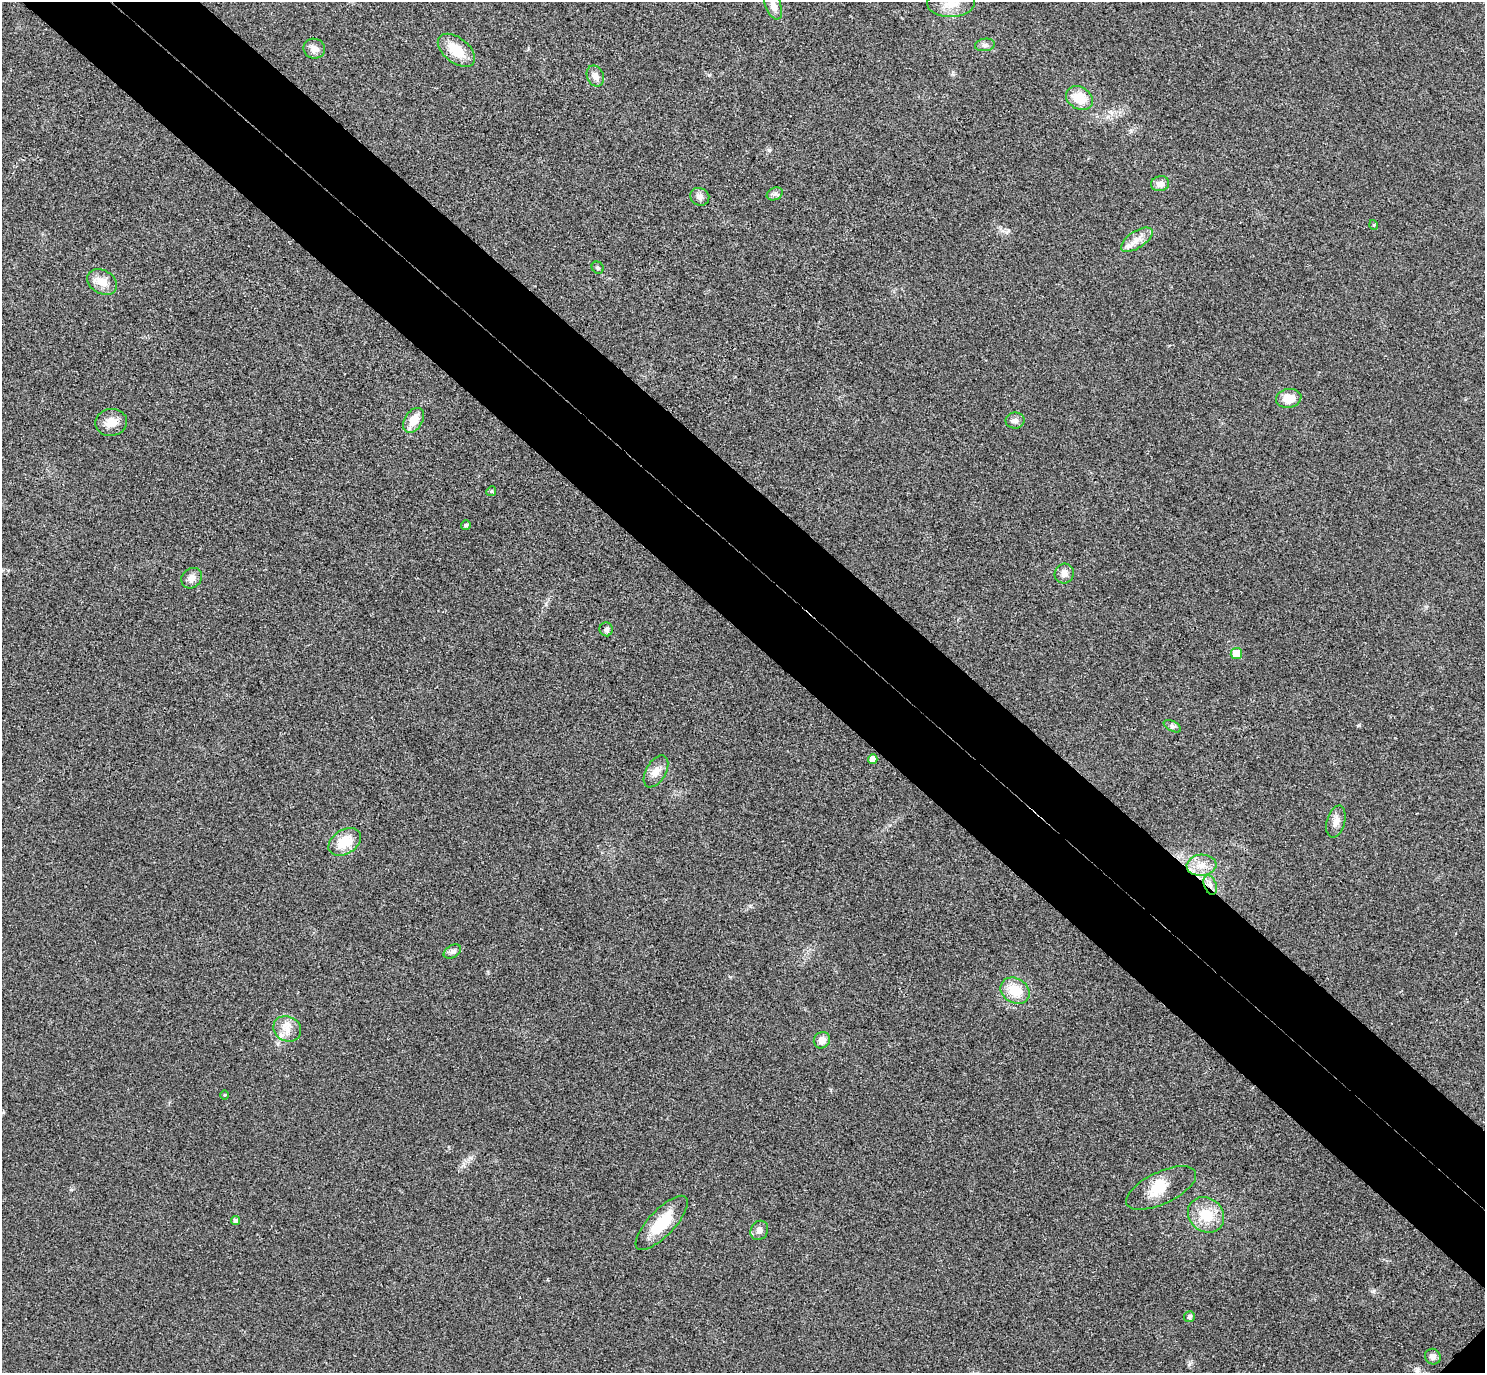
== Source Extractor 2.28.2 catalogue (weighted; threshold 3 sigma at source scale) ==
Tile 11 of 4 x 4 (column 3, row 3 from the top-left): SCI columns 3012-4494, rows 1572-2942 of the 6023 x 6026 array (HDU 1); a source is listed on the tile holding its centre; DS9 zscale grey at full resolution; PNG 1487 x 1375 px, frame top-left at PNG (2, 2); each listed source drawn as its Kron ellipse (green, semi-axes under 4 px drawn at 4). Shown black and unused: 10% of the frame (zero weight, under 3 of 4 exposures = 6% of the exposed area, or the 3 px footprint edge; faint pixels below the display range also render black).
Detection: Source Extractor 2.28.2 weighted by HDU 2 'WHT'; one run over the whole footprint, this tile lists its part. Background 0.0272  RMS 0.0062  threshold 0.0281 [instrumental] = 3 sigma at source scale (4.5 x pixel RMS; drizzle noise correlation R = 1.50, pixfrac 1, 0.05/0.05 arcsec/px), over >= 5 px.
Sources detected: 44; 1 inside a brighter object's white glare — neither listed nor drawn; the other 43 listed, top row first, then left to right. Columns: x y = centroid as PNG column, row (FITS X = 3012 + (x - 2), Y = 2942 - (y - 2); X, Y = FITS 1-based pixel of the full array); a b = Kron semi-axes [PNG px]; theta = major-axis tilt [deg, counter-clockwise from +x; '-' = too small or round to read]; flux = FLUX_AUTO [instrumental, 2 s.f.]
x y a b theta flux
951 3 24 14 2 11
773 6 14 8 -69 5.3
985 45 10 6 8 2.1
314 49 11 10 - 3.7
456 50 21 12 -38 14
595 76 11 8 -68 3.8
1079 98 14 11 -30 12
1160 184 9 7 12 3.8
775 194 8 6 22 1.8
700 197 9 8 - 2.7
1374 225 5 3 - 0.63
1137 240 18 8 33 5.9
598 268 6 5 - 1.2
102 282 16 11 -30 7.4
1289 398 13 9 11 8.6
414 420 13 9 58 9
1015 420 9 8 - 2.3
111 422 16 13 10 6.9
491 491 5 4 - 0.91
466 525 5 5 - 0.93
1064 574 10 9 - 3.5
192 578 11 9 43 3.9
606 629 7 6 - 2
1236 653 5 5 - 11
1172 726 9 5 -27 1.5
873 759 5 4 - 5.3
656 771 18 10 60 5.3
1336 822 16 9 75 4.4
345 842 18 12 31 14
1201 865 15 10 5 7.4
1210 885 10 6 -69 2.9
452 951 9 6 29 1.9
1015 991 15 12 -32 15
287 1029 14 12 -29 6.7
822 1040 8 7 - 4.4
224 1095 5 3 - 0.6
1161 1188 38 16 25 15
1206 1215 19 16 -41 16
235 1221 4 4 - 1.6
662 1223 35 13 46 21
759 1230 10 8 57 3
1189 1317 5 5 - 1.4
1433 1357 8 7 - 3.1
Overlapping masked pixels (flux is a lower limit): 1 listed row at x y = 1210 885
Isophote crosses this tile's border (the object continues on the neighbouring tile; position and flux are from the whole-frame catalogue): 2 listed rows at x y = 951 3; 773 6
Unlisted compact peaks at least as high as the median listed source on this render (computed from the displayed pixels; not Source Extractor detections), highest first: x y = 1359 725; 769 150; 1373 1291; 1189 1364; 750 906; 709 75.